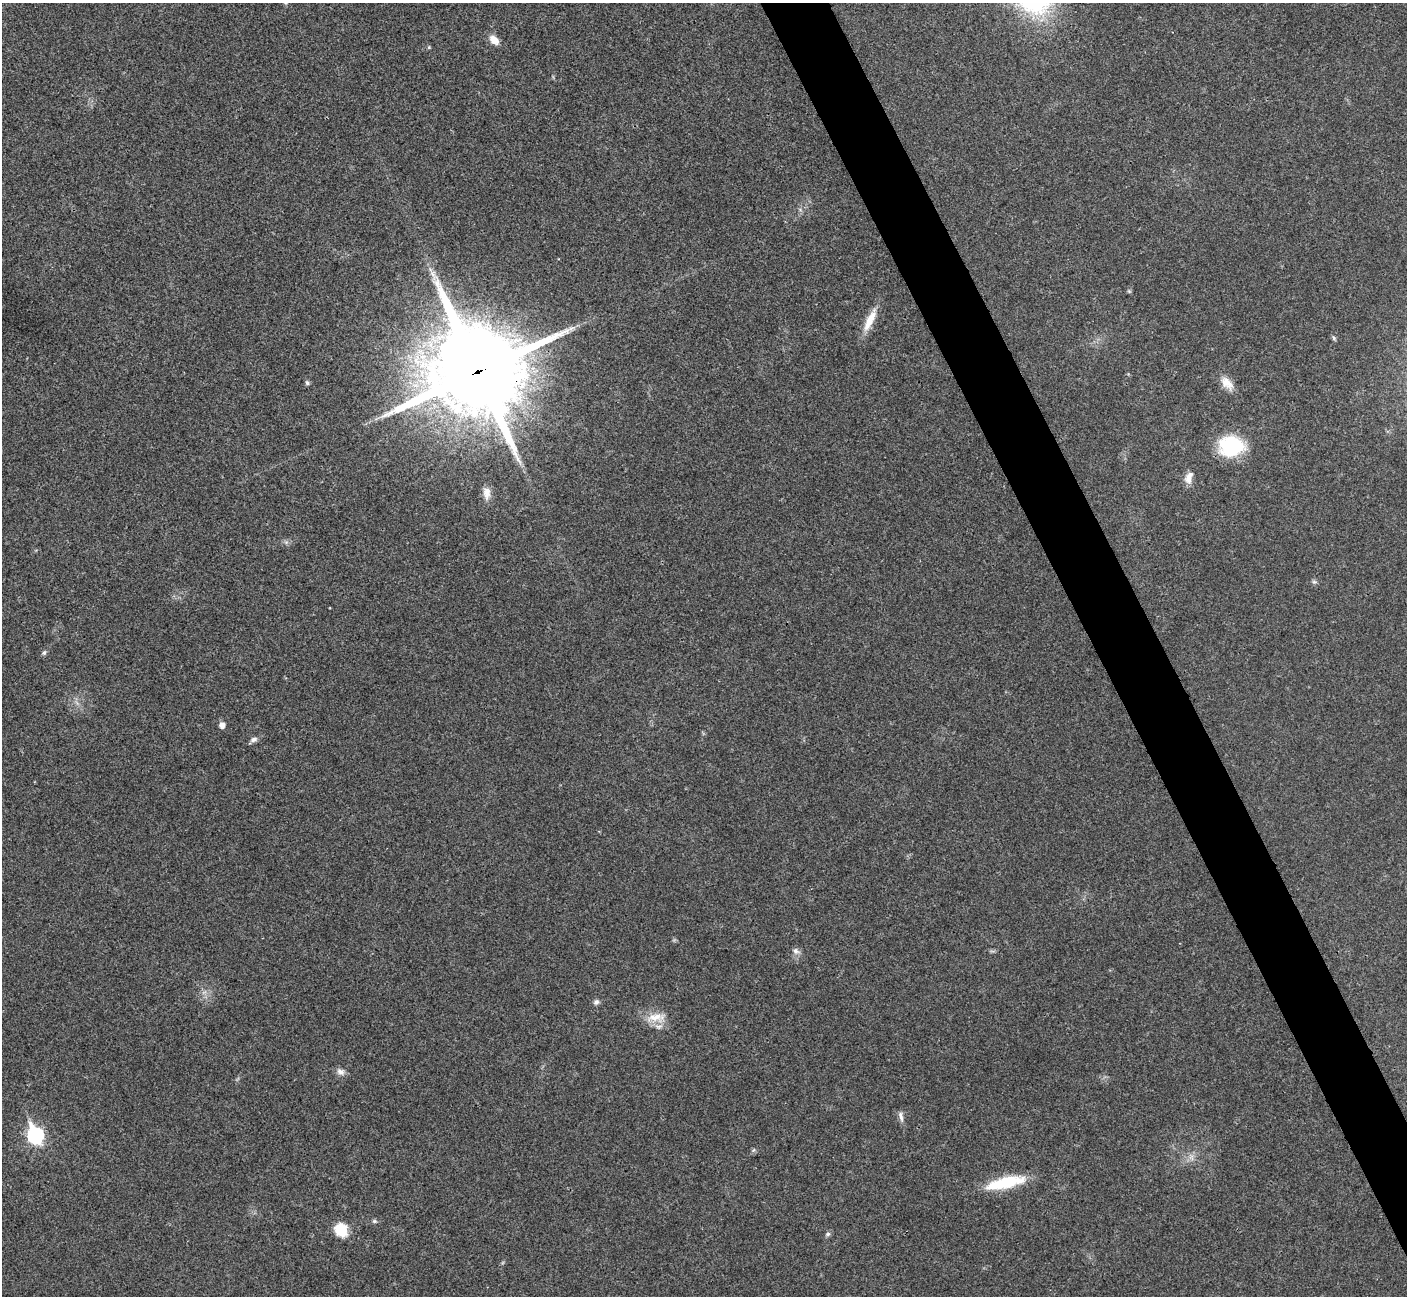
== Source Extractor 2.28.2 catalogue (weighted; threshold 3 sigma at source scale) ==
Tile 6 of 4 x 4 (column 2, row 2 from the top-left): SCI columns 1409-2813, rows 2744-4037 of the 5629 x 5618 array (HDU 1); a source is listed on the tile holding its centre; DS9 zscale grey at full resolution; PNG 1409 x 1298 px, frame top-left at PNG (2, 3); no overlay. Shown black and unused: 4% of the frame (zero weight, under 3 of 4 exposures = <1% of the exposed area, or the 3 px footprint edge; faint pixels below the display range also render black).
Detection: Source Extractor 2.28.2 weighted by HDU 2 'WHT'; one run over the whole footprint, this tile lists its part. Background 0.0224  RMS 0.004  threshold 0.018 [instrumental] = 3 sigma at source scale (4.5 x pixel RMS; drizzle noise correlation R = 1.50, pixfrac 1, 0.05/0.05 arcsec/px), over >= 5 px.
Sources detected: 30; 1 too faint to see at this stretch — not listed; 2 inside a brighter listed object's ellipse — not listed separately; the other 27 listed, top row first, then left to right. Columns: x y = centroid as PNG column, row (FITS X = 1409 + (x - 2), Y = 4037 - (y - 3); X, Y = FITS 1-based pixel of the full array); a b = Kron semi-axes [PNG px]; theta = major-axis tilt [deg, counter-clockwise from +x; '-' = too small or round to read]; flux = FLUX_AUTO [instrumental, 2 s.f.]
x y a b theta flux
285 3 5 5 - 0.57
494 40 11 8 -41 4.4
429 47 5 4 - 0.45
1129 291 7 4 -45 0.54
870 320 34 9 64 6.9
1334 338 7 5 -61 0.68
477 371 30 29 - 6400
307 383 7 5 -57 0.78
1227 383 21 11 -48 5
1231 446 28 21 0 27
1188 479 13 11 -54 3
486 493 17 9 -87 3.4
1314 582 7 5 -7 0.82
44 653 7 6 - 0.85
222 725 5 5 - 2.9
254 739 9 6 15 1.5
796 951 10 8 -35 1.8
596 1002 7 7 - 1.4
656 1017 29 13 4 7.3
341 1072 11 8 -26 2.2
901 1116 15 6 -79 1.8
35 1135 9 7 -65 82
753 1150 6 4 87 0.66
1005 1183 46 12 13 20
374 1221 7 5 0 0.77
341 1230 15 13 -57 9.9
828 1234 7 5 16 0.88
Overlapping masked pixels (flux is a lower limit): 1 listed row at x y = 477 371
Isophote crosses this tile's border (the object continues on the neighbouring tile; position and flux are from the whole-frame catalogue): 1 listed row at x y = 285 3